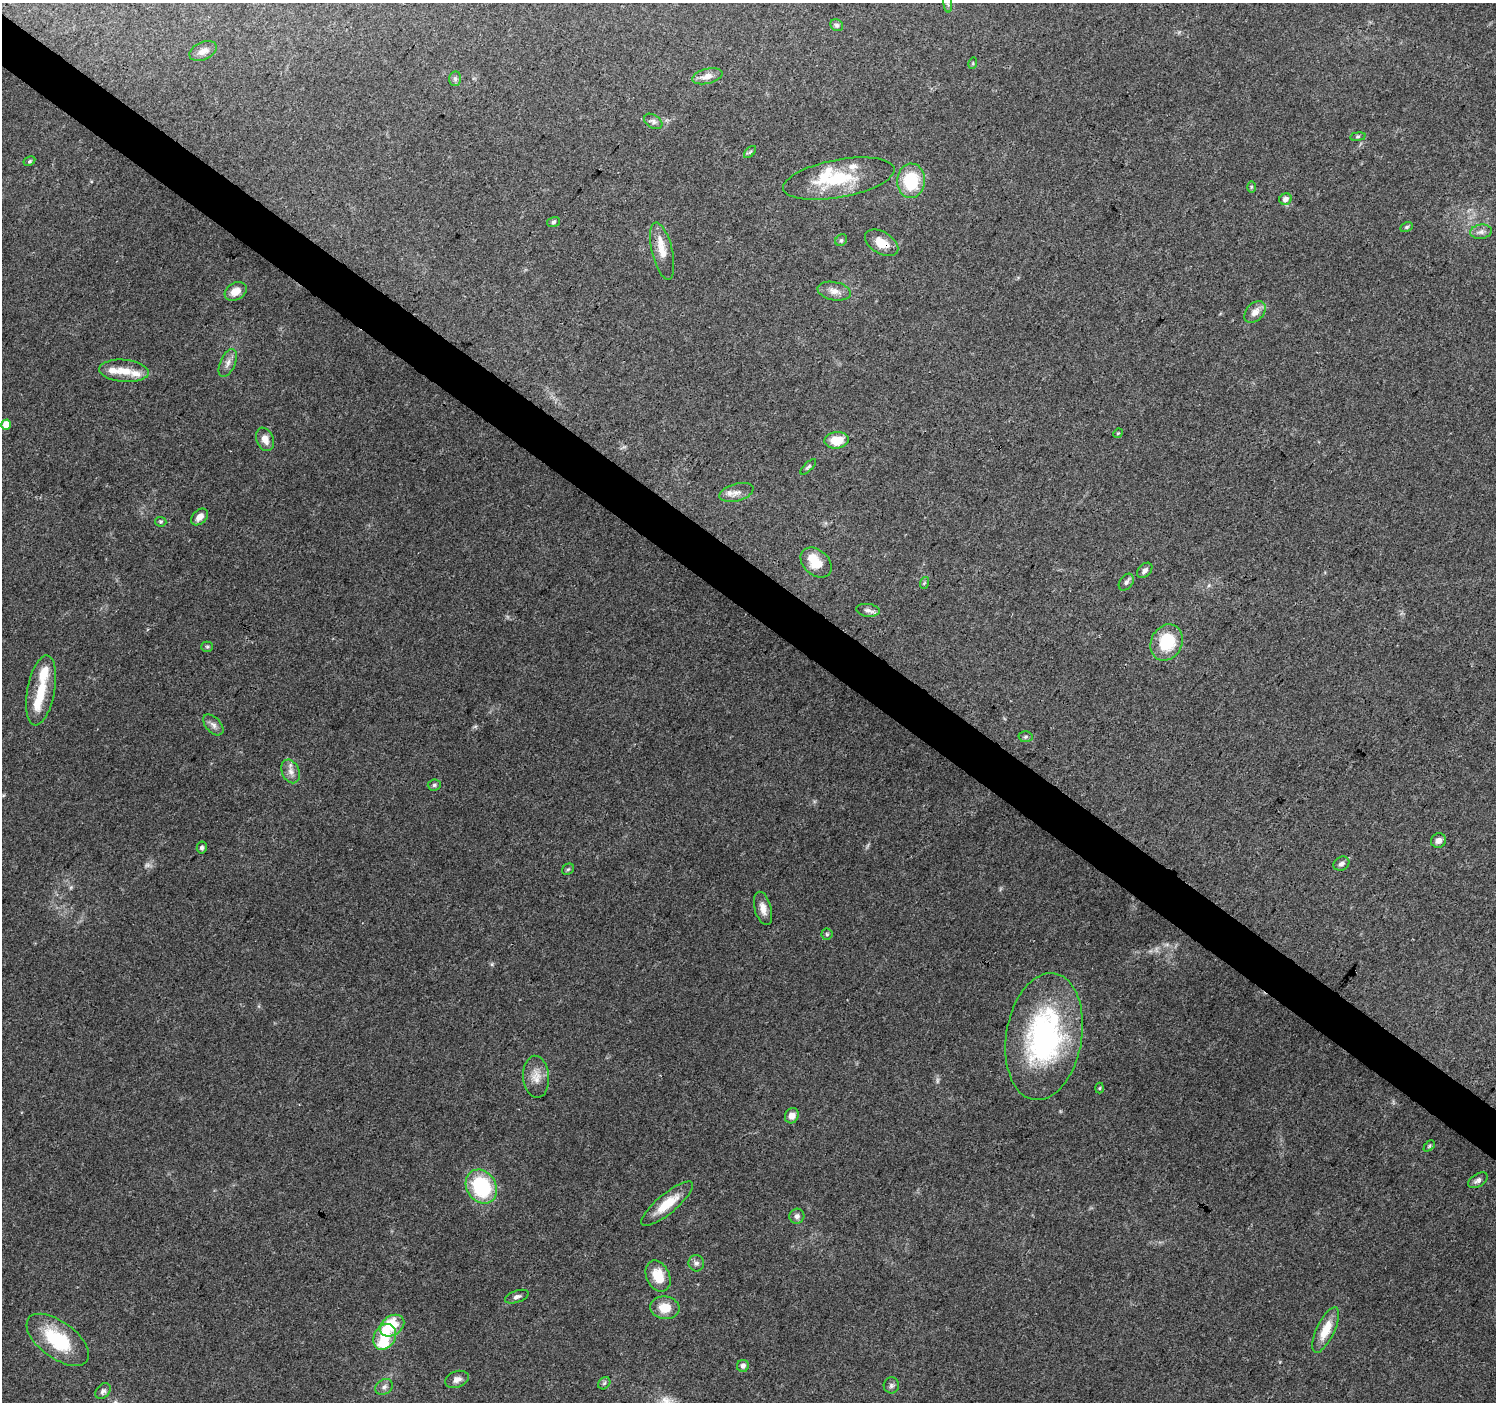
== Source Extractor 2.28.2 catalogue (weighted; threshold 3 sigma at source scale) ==
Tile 11 of 4 x 4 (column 3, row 3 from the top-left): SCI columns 2997-4490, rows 1645-3044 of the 5986 x 6019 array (HDU 1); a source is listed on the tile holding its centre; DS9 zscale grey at full resolution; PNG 1498 x 1404 px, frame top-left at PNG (2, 3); each listed source drawn as its Kron ellipse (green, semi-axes under 4 px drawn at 4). Shown black and unused: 4% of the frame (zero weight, under 3 of 4 exposures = <1% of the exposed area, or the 3 px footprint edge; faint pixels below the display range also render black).
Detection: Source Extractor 2.28.2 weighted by HDU 2 'WHT'; one run over the whole footprint, this tile lists its part. Background 0.0672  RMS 0.0049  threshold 0.0221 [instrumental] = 3 sigma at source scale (4.5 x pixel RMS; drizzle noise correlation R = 1.50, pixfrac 1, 0.0396/0.0396 arcsec/px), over >= 5 px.
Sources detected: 85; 1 too faint to see at this stretch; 2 inside a brighter object's white glare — neither listed nor drawn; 8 inside a brighter listed object's ellipse — not listed separately; the other 74 listed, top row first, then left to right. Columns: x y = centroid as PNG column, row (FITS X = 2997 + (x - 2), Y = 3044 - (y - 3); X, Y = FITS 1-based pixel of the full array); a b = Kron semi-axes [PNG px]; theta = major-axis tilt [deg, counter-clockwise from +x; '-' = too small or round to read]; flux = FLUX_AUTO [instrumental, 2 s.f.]
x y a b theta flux
948 3 9 3 -86 0.87
837 25 7 5 -35 1.2
203 51 14 8 25 3.5
973 63 6 3 73 0.57
707 76 15 7 13 3.8
455 79 7 6 - 1.3
653 121 10 6 -33 1.7
1358 137 8 4 8 0.78
750 152 7 4 45 0.71
29 161 6 4 28 0.73
839 179 56 19 10 27
911 181 17 14 86 22
1251 187 6 4 90 0.66
1285 199 6 5 - 2.7
553 222 6 5 - 0.94
1407 227 7 4 27 0.8
1481 232 11 7 9 2.1
841 240 6 5 - 0.84
882 243 18 11 -31 7.5
662 251 29 10 -77 7.8
236 291 12 8 30 5.7
834 291 17 9 -11 3.9
1255 312 12 8 46 4
228 363 15 7 66 2.9
124 371 25 11 -5 8.1
6 425 5 5 - 5.5
1118 433 5 4 - 0.55
265 439 12 8 -67 4.2
837 440 12 8 6 9.6
808 467 10 4 45 0.92
736 492 17 8 16 3.2
199 517 10 7 44 3.4
161 522 5 5 - 0.72
816 563 17 12 -42 10
1145 570 9 6 46 1.7
1126 582 9 6 54 1.5
924 583 6 3 71 0.62
868 610 12 6 -7 2.1
1167 642 19 15 63 20
207 647 5 5 - 0.72
41 690 35 13 79 13
213 725 12 7 -47 2.4
1025 737 7 5 2 0.99
291 771 12 8 -67 3.2
434 785 6 5 - 0.94
1438 840 7 7 - 2.9
202 848 6 5 - 1.2
1341 864 8 6 29 1.7
568 869 6 5 - 0.77
763 908 17 8 -75 3.9
827 934 5 5 - 0.81
1044 1037 64 38 81 100
536 1077 21 13 -85 6.2
1100 1088 5 3 - 0.51
792 1116 8 6 62 3.7
1429 1146 6 4 45 0.74
1478 1180 11 6 32 1.8
481 1187 18 14 -57 42
667 1204 32 10 40 12
797 1216 7 7 - 2.1
696 1263 8 7 - 1.8
658 1276 16 11 -65 10
517 1297 12 6 19 1.7
665 1308 14 11 -7 8.3
392 1326 13 9 35 16
1326 1330 25 9 65 9.9
385 1337 14 10 59 14
58 1340 36 18 -36 29
743 1366 6 6 - 2.1
457 1379 12 8 21 2.8
604 1383 7 5 45 1
891 1385 8 7 - 1.4
384 1387 9 7 37 1.8
103 1391 9 6 50 1.5
Overlapping masked pixels (flux is a lower limit): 1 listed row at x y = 882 243
Isophote crosses this tile's border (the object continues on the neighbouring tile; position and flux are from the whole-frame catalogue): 1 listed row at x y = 948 3